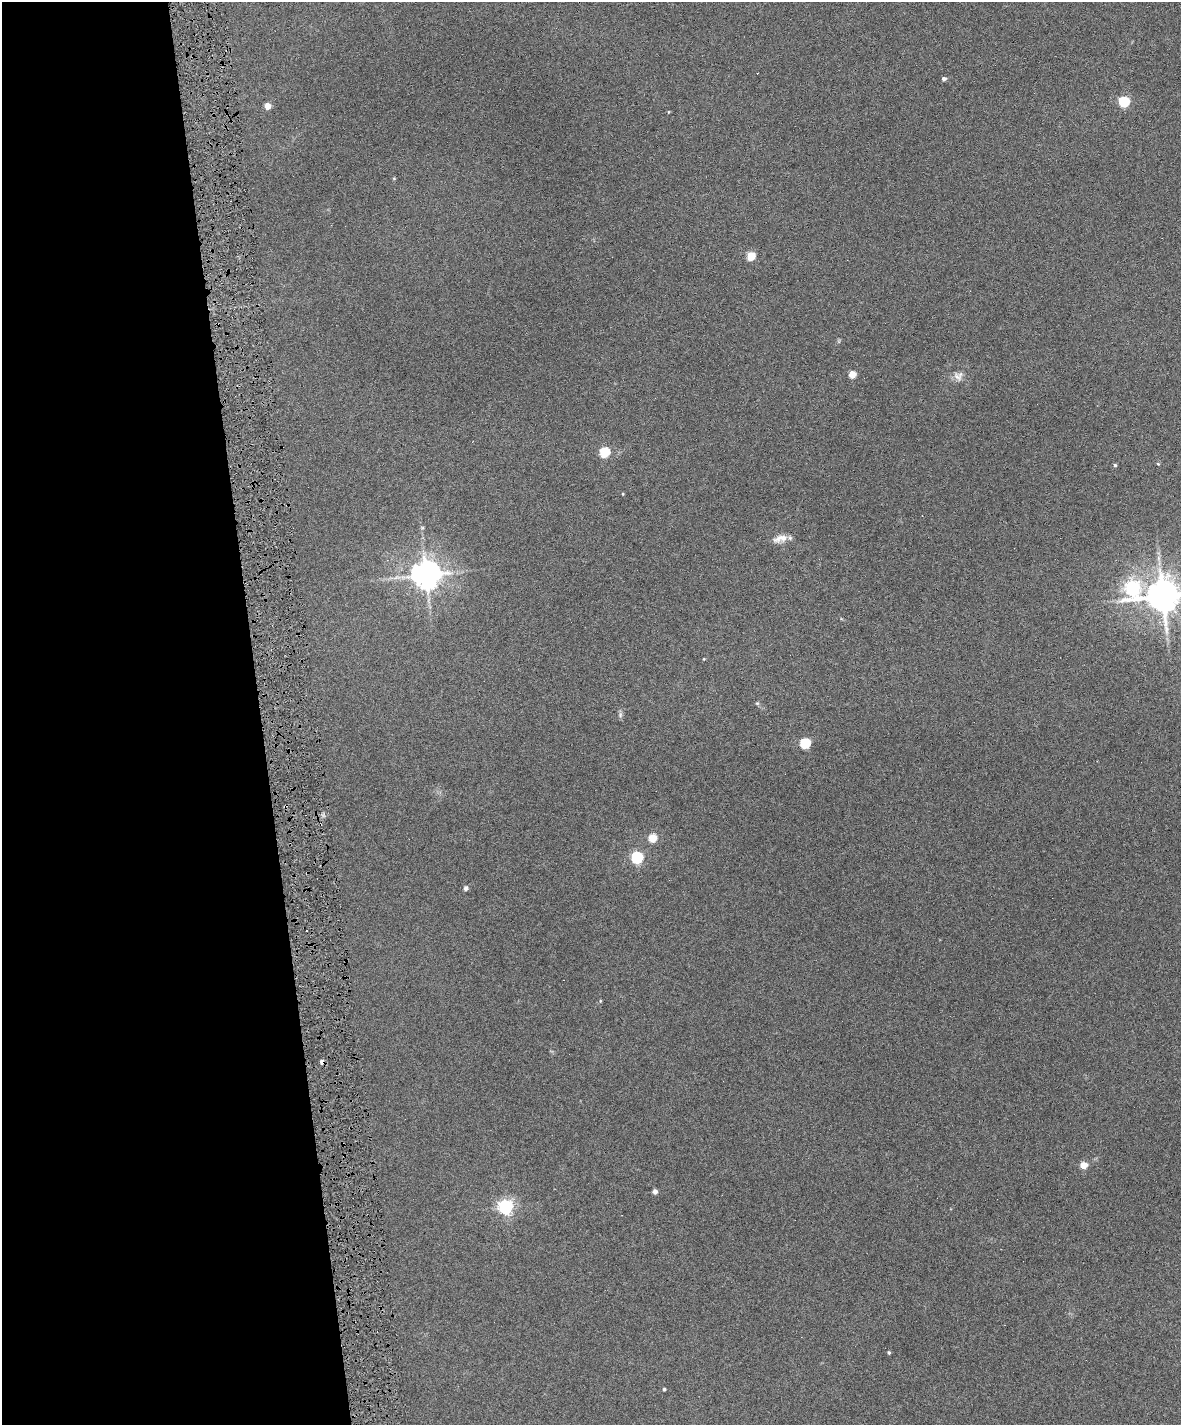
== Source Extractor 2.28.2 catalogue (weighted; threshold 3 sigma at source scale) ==
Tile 5 of 4 x 3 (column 1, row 2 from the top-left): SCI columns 1-1179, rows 1560-2982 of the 4717 x 4648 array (HDU 1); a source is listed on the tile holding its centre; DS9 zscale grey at full resolution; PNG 1183 x 1427 px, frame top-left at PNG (2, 2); no overlay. Shown black and unused: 22% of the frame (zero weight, under 6 of 12 exposures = <1% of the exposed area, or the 3 px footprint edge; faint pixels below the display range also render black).
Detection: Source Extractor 2.28.2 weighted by HDU 2 'WHT'; one run over the whole footprint, this tile lists its part. Background 0.0853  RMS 0.0036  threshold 0.0149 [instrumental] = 3 sigma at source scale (4.09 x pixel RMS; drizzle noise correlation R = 1.36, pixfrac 0.8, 0.05/0.05 arcsec/px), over >= 5 px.
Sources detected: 35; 4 cosmic-ray / hot-pixel residue — not listed; the other 31 listed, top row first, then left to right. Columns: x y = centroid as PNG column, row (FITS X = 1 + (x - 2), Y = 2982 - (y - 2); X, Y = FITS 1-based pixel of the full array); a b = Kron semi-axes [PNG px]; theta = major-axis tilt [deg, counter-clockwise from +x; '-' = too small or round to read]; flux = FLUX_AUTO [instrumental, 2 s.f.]
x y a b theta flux
944 79 5 4 - 1
1124 101 5 5 - 32
268 106 5 5 - 3.7
668 112 4 3 - 0.24
751 256 5 5 - 12
852 374 5 5 - 7.6
957 377 16 8 -47 2.1
605 452 5 5 - 22
1158 464 4 4 - 0.35
1115 465 5 4 - 0.51
623 494 4 3 - 0.28
422 528 6 4 71 0.47
780 538 20 9 15 3.1
1158 558 7 4 -90 0.86
426 575 9 8 - 530
1132 588 9 7 89 73
1163 596 10 10 - 680
704 659 4 3 - 0.24
757 703 5 5 - 0.42
620 715 8 5 -84 0.79
805 743 5 5 - 25
652 838 5 5 - 11
637 857 6 6 - 41
466 888 5 5 - 1.1
600 1001 5 3 - 0.29
322 1062 4 4 - 1.3
1084 1165 5 4 - 6.5
655 1192 4 4 - 1.6
505 1207 6 6 - 95
889 1353 4 3 - 0.47
664 1389 3 3 - 0.5
Overlapping masked pixels (flux is a lower limit): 1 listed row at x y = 322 1062
Isophote crosses this tile's border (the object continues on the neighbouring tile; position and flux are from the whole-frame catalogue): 1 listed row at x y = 1163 596